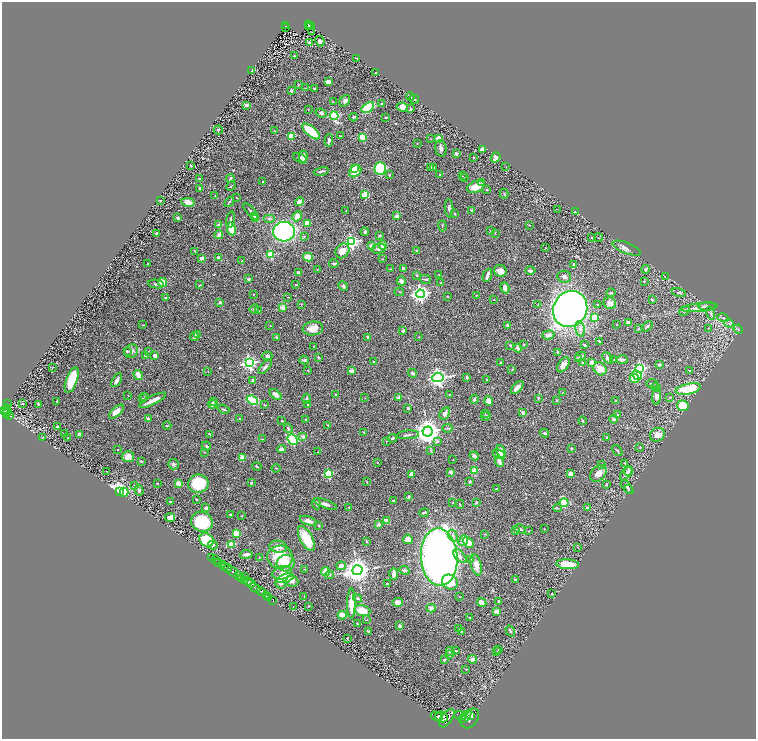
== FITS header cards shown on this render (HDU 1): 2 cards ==
NAXIS1  =                 1508
NAXIS2  =                 1474

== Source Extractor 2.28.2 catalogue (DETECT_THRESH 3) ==
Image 1508 x 1474 px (HDU 1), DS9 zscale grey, zoomed out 1/2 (1 PNG px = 2 x 2 image px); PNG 758 x 741 px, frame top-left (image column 1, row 1474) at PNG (2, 2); each listed source drawn as its Kron ellipse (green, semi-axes under 4 px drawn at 4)
Background 0.652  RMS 0.03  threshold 0.0888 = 3 sigma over >= 5 px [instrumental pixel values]
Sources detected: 498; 23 cannot appear on this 1/2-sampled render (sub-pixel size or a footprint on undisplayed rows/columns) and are neither listed nor drawn; the other 475 listed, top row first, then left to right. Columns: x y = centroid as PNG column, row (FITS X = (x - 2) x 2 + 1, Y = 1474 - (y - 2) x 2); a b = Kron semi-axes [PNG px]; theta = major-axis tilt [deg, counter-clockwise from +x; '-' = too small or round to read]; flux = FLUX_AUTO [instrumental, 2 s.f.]
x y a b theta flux
308 24 2 1 - 100
285 26 4 2 - 62
308 26 2 1 - 17
311 26 2 1 - 7
285 27 2 1 - 9.9
311 32 2 1 - 3.8
320 41 5 4 - 17
309 43 3 3 - 12
295 56 3 2 - 2.5
357 58 3 1 - 5
252 70 3 3 - 10
375 72 2 1 - 2
328 81 4 3 - 25
298 85 4 2 - 3.2
306 88 2 2 - 1.8
314 88 3 2 - 5.2
291 91 4 3 - 6.3
410 97 4 3 - 6.1
414 99 5 3 - 9.5
345 101 6 4 52 16
333 102 2 2 - 2
382 104 2 2 - 4.1
246 105 3 2 - 15
402 107 6 4 -9 41
368 108 7 4 35 220
308 109 2 2 - 2.9
411 109 3 2 - 6.4
321 113 6 3 -21 12
334 116 4 3 - 550
354 117 4 3 - 6.9
386 117 2 2 - 4.2
218 130 4 3 - 6.2
275 131 2 1 - 1.4
311 131 11 4 -40 180
340 136 2 1 - 3
291 137 3 2 - 160
362 137 3 2 - 160
431 139 2 1 - 1.9
439 139 4 3 - 57
329 140 6 3 87 12
417 143 3 2 - 2.7
441 148 8 5 -85 22
482 149 4 4 - 19
456 154 2 2 - 49
303 157 6 4 89 31
473 157 2 2 - 3.9
496 157 5 4 - 28
300 158 7 3 -28 17
191 165 2 2 - 4.9
430 167 3 2 - 6.1
434 167 2 2 - 7.5
506 167 2 1 - 1.4
380 168 6 6 - 270
355 169 4 4 - 73
321 171 7 3 12 12
355 171 7 5 44 130
440 174 2 2 - 14
389 175 3 2 - 4.5
462 176 2 1 - 2
464 177 2 2 - 1.8
199 179 3 3 - 4.4
230 179 4 3 - 15
263 182 2 2 - 8.5
482 183 4 3 - 5.9
231 186 5 2 - 4.1
476 187 9 5 22 85
200 189 3 3 - 8.2
487 189 2 2 - 4.2
504 194 5 2 - 4.5
215 195 3 2 - 2.4
365 195 3 3 - 220
237 197 3 1 - 2.1
160 200 3 2 - 4.4
188 202 7 4 -11 49
229 202 5 2 - 6.8
299 202 4 4 - 30
449 208 9 3 -86 14
557 209 2 1 - 1.3
471 210 3 3 - 6.9
346 211 2 2 - 1.7
251 212 10 2 -47 11
575 212 3 2 - 2.9
455 214 2 2 - 5.8
254 216 3 2 - 5.1
297 216 5 4 - 46
397 216 3 3 - 26
178 218 4 3 - 11
255 218 3 3 - 5.8
269 218 6 4 0 11
230 220 8 3 81 12
307 223 4 3 - 55
219 225 2 2 - 78
529 225 2 2 - 2.1
442 226 5 2 - 4.6
231 229 6 3 -81 130
491 231 4 2 - 3.2
284 232 11 10 - 860
365 232 4 3 - 13
156 233 3 2 - 6.5
495 233 2 2 - 2.1
219 235 4 3 - 26
380 235 3 2 - 4.8
304 236 3 3 - 4.5
591 238 3 2 - 4.4
598 238 4 1 - 2.4
351 242 4 4 - 1100
383 245 5 4 - 35
371 246 4 4 - 25
545 248 2 1 - 1.6
627 248 15 5 -22 26
379 249 7 4 9 18
417 250 3 2 - 4.4
195 251 3 2 - 2.7
342 251 8 6 53 55
270 254 3 3 - 180
218 257 4 3 - 6.4
308 257 5 4 - 56
201 258 3 2 - 22
382 259 2 2 - 2.6
242 261 2 2 - 8.1
147 264 2 1 - 3.4
334 264 4 3 - 7.9
574 264 2 2 - 12
403 268 4 2 - 8.6
390 269 2 2 - 3.3
645 269 4 3 - 9.7
317 270 4 3 - 4.7
530 270 5 3 - 15
500 271 6 6 - 36
299 273 3 2 - 9.8
416 275 3 2 - 3
438 275 2 2 - 1.9
487 275 7 2 68 22
564 277 7 6 - 16
665 277 3 1 - 1.9
249 279 4 3 - 9.7
425 279 5 3 - 6.3
401 281 5 4 - 19
644 281 3 2 - 4.3
162 282 5 3 - 110
441 283 3 2 - 5.3
156 284 8 4 -10 12
200 285 3 2 - 3.6
296 285 3 2 - 2.7
343 286 5 4 - 11
505 288 6 4 -72 27
399 292 5 2 - 2.5
679 292 7 4 -12 13
611 293 5 3 - 7.1
420 294 4 4 - 2200
254 295 2 2 - 6.8
477 295 2 2 - 2.3
288 297 3 2 - 2
447 297 4 2 - 3
165 298 3 3 - 8
494 300 2 2 - 2.3
652 300 3 2 - 4.6
220 302 4 3 - 6.1
610 303 6 5 - 39
302 304 2 2 - 2.2
538 305 3 2 - 4.5
597 305 2 2 - 4.4
707 306 8 3 1 18
283 307 2 2 - 110
699 307 18 4 6 31
254 309 5 4 - 12
570 309 18 16 58 3100
259 311 3 2 - 3
685 311 5 4 - 10
711 313 6 3 -74 10
595 317 3 3 - 160
723 318 6 4 -14 9.5
628 322 3 3 - 13
729 323 4 3 - 7.4
617 324 2 2 - 2.6
143 325 2 2 - 2.5
507 325 3 2 - 11
270 326 2 2 - 2
647 326 6 3 40 8.6
313 328 10 7 7 64
708 328 2 2 - 2.5
580 329 8 4 -76 23
639 329 3 3 - 4.3
738 329 5 2 - 5.5
403 331 4 3 - 7.4
198 335 3 2 - 3.7
548 335 6 3 16 16
194 336 4 3 - 14
276 337 4 3 - 5.9
368 337 3 2 - 6.5
419 337 2 1 - 1.7
599 341 3 2 - 4.8
524 344 3 3 - 6.6
510 345 3 2 - 3.6
585 345 3 2 - 5.3
313 346 2 2 - 1.6
518 348 4 4 - 19
127 351 3 3 - 8.2
131 351 7 6 - 24
148 351 3 2 - 2.4
558 352 4 3 - 5.6
145 356 4 2 - 7.3
155 356 4 3 - 19
267 356 5 4 - 12
318 357 4 2 - 5.5
580 357 5 4 - 16
578 358 3 2 - 4.5
608 358 6 4 -49 11
614 359 2 2 - 1.9
304 360 5 2 - 9.1
622 360 6 4 -1 9.1
374 362 4 2 - 5.5
500 362 2 2 - 5
592 362 4 3 - 17
249 363 4 4 - 1300
582 363 2 2 - 4.1
659 364 3 3 - 13
563 365 8 5 56 34
52 367 3 2 - 2.4
265 367 8 3 48 12
640 368 4 4 - 720
512 369 3 2 - 3.3
600 369 7 6 - 70
308 370 3 2 - 3.3
208 371 2 2 - 2
352 371 2 2 - 85
690 371 2 2 - 3.3
412 373 4 3 - 11
138 375 5 3 - 59
637 375 5 4 - 100
438 377 5 4 - 1900
467 377 3 2 - 8.7
635 379 5 3 - 98
72 380 13 5 70 160
117 380 7 3 60 19
487 380 2 2 - 2.1
253 381 3 3 - 22
652 384 6 1 -8 3.3
656 387 4 2 - 3.2
517 388 8 3 47 25
688 389 13 5 12 210
562 392 3 2 - 2.5
128 395 2 1 - 1.4
276 395 7 4 -40 28
336 395 3 2 - 5.5
449 395 2 2 - 3.3
145 396 3 2 - 3.2
657 397 8 4 85 23
669 397 3 3 - 4.7
142 398 3 3 - 4.5
365 398 2 1 - 1.8
399 398 2 2 - 64
538 398 4 3 - 4.7
307 399 5 3 - 11
474 399 4 2 - 9.8
153 400 15 3 27 55
252 400 6 4 -23 210
557 400 3 2 - 4.8
57 401 2 2 - 11
489 401 5 4 - 29
616 401 3 2 - 6.1
213 402 3 2 - 5.8
8 403 2 2 - 15
23 404 2 2 - 1.8
38 404 4 2 - 4
212 404 4 3 - 20
308 404 2 2 - 16
265 405 3 2 - 3.2
683 406 5 5 - 130
408 408 2 2 - 10
7 409 5 4 - 530
223 409 6 2 -20 6
3 410 3 2 - 410
8 411 2 1 - 52
116 412 9 4 44 56
445 413 6 4 58 24
523 413 4 3 - 22
7 414 2 2 - 62
485 414 3 1 - 1.6
9 415 4 2 - 120
617 415 3 2 - 3.9
486 416 5 3 - 8
148 419 4 2 - 12
239 419 3 2 - 2.7
305 419 3 2 - 3.4
614 419 4 3 - 9.3
282 421 4 2 - 3.8
582 421 4 3 - 5.4
167 426 4 2 - 3.4
328 426 3 2 - 3.3
57 427 3 2 - 12
288 428 5 3 - 7.4
447 428 5 2 - 5.8
364 432 3 2 - 4.8
428 432 5 5 - 6800
544 433 4 3 - 11
64 434 4 2 - 4.5
79 434 4 3 - 16
210 434 3 2 - 5.2
408 435 11 3 4 12
657 435 7 6 - 33
303 436 2 2 - 34
42 437 4 3 - 4.6
607 437 3 3 - 5.5
68 438 3 2 - 2.4
392 438 4 3 - 6.1
263 439 4 2 - 2.4
293 440 6 4 -50 420
386 441 2 2 - 1.9
437 441 3 3 - 14
206 446 5 3 - 7.8
640 447 3 2 - 2.9
572 448 3 3 - 6.8
282 449 4 3 - 29
118 450 2 1 - 2.8
431 450 4 3 - 4.3
617 450 6 2 -49 5.2
501 451 7 3 -63 45
204 452 3 2 - 2.2
318 452 2 2 - 2.3
499 454 7 3 -27 15
474 456 5 3 - 18
128 457 6 5 - 41
242 457 2 2 - 87
453 460 2 2 - 1.6
141 461 3 2 - 7.2
377 462 3 2 - 2.9
499 462 6 3 -64 37
625 463 3 3 - 4.6
174 464 5 5 - 11
602 465 3 3 - 3.4
257 466 5 2 - 6.6
276 468 4 1 - 2.3
107 471 2 1 - 3.6
474 471 2 2 - 140
629 471 5 4 - 14
451 472 4 3 - 15
598 473 9 6 44 39
328 474 3 3 - 320
411 474 4 3 - 44
571 474 4 3 - 40
626 474 8 4 51 16
470 481 3 2 - 7.4
366 482 3 2 - 2.6
157 483 3 2 - 2.7
178 483 3 2 - 82
251 483 3 2 - 7.1
198 484 10 9 - 230
606 485 3 3 - 5
135 486 4 3 - 5.1
627 487 8 4 -47 14
497 488 3 2 - 2.2
629 489 4 3 - 6.7
139 490 5 3 - 13
119 492 4 3 - 3700
124 492 4 3 - 430
408 497 4 3 - 7.2
196 500 2 2 - 3.2
394 501 2 2 - 5.4
170 502 2 2 - 8.1
453 502 3 2 - 2.8
476 502 2 2 - 11
564 503 4 4 - 130
316 504 5 3 - 7.1
325 504 12 4 -20 25
460 504 5 2 - 4.5
587 507 3 3 - 7.5
206 508 3 2 - 21
349 508 3 2 - 5
557 508 4 3 - 4.9
424 513 4 2 - 12
230 515 3 2 - 4.3
241 516 3 1 - 1.9
170 518 5 4 - 59
387 520 4 3 - 26
308 521 9 4 -19 32
202 522 11 9 -20 250
318 525 3 3 - 4.6
379 525 4 3 - 15
520 529 6 3 -28 10
544 529 2 2 - 2.1
516 531 4 3 - 12
528 531 3 2 - 2.6
236 534 4 3 - 81
485 534 3 2 - 2.5
453 536 6 4 -61 16
306 539 14 6 -63 170
408 539 5 4 - 34
206 540 7 6 - 240
463 540 6 4 49 44
367 541 2 2 - 4.6
468 543 6 4 -43 52
213 545 5 3 - 14
231 545 3 2 - 160
278 547 9 6 -7 49
577 547 3 2 - 2
246 554 6 3 8 19
460 556 8 5 -47 19
260 557 2 1 - 1.7
280 557 13 11 -6 200
439 557 29 18 -86 4300
212 558 2 1 - 17
470 559 4 3 - 5.2
216 560 2 1 - 63
219 563 3 1 - 140
286 563 9 8 - 89
567 564 11 5 -4 130
222 565 2 1 - 240
476 565 11 5 -76 44
224 566 3 2 - 550
341 566 5 4 - 33
228 568 4 2 - 220
305 569 2 2 - 3.6
357 570 5 5 - 6200
404 570 5 3 - 6.5
232 571 6 2 -41 1400
325 572 4 3 - 66
282 573 10 6 14 46
394 574 6 3 -90 31
238 575 3 3 - 580
329 575 5 4 - 11
244 576 2 1 - 88
241 578 3 2 - 210
285 578 8 4 18 190
515 579 3 3 - 8.1
245 581 3 2 - 420
292 581 6 5 - 27
249 582 4 2 - 230
450 582 8 7 - 110
251 584 4 2 - 280
281 584 5 5 - 13
387 584 2 2 - 15
255 588 6 2 -29 760
261 592 5 3 - 900
552 594 3 2 - 3.4
266 596 2 1 - 15
304 596 2 1 - 1.6
268 597 2 1 - 30
459 597 2 2 - 3.1
358 598 4 3 - 7.7
273 600 3 1 - 15
499 601 2 2 - 15
398 602 5 4 - 25
351 603 15 4 90 110
482 603 5 4 - 60
309 606 2 1 - 2.9
293 607 2 1 - 1.4
431 608 4 4 - 20
362 611 8 5 -17 96
496 611 4 3 - 31
342 615 4 3 - 42
469 617 4 2 - 3.7
367 620 2 2 - 2.3
357 624 2 2 - 3.9
400 626 4 3 - 15
459 629 2 2 - 19
368 631 4 3 - 4.2
462 631 3 3 - 4.4
510 631 6 3 -56 9.4
347 638 3 2 - 2.8
499 650 4 3 - 4.3
455 651 4 2 - 4.4
497 651 3 2 - 2
450 652 4 3 - 9.4
449 655 3 2 - 4.6
473 659 4 3 - 25
445 660 4 3 - 7.3
466 669 3 2 - 3.4
460 715 6 3 -19 1600
470 715 2 2 - 390
436 716 6 2 -30 960
442 717 6 5 - 1900
465 717 8 4 46 2900
447 718 10 5 54 2500
470 718 11 7 52 3100
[23 sub-pixel or undisplayed-footprint detections neither listed nor drawn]